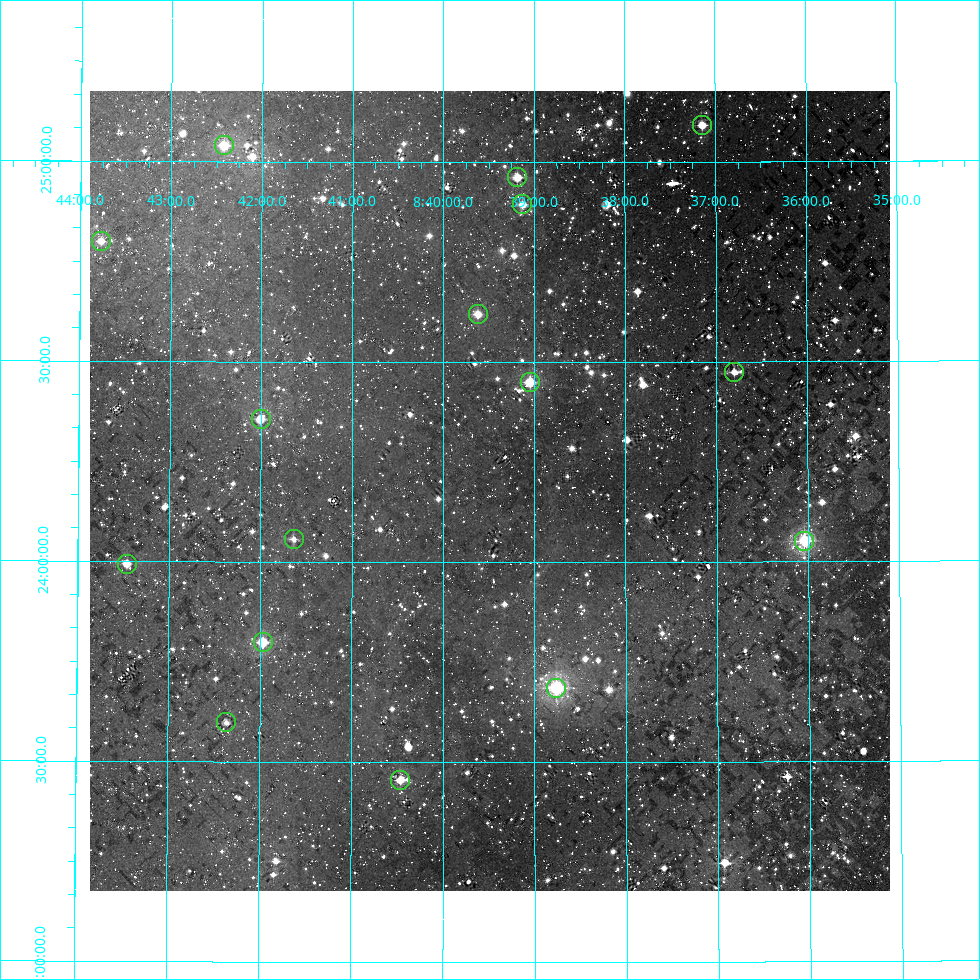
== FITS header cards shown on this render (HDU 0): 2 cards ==
NAXIS1  =                  800
NAXIS2  =                  800

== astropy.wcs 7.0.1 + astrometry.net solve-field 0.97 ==
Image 800 x 800 px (HDU 0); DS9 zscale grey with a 90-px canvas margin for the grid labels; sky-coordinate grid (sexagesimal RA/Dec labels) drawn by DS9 from the SOLVED WCS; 16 Tycho-2 reference stars matched to detected sources circled (green)
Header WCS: RA---AIT/DEC--AIT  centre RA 08:39:29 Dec +24:11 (129.87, +24.18 deg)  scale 9 arcsec/px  FOV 120.0' x 120.0'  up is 0 deg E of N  parity normal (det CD < 0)
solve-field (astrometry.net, Tycho-2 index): SOLVED blind (the header's WCS was not the basis of the solution)
Solved WCS: RA---TAN-SIP/DEC--TAN-SIP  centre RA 08:39:29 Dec +24:11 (129.87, +24.18 deg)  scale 9 arcsec/px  FOV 120.0' x 120.0'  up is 0 deg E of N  parity normal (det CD < 0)
Header WCS and blind solve agree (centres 2.5 arcsec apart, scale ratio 1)
Tycho-2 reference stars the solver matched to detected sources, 16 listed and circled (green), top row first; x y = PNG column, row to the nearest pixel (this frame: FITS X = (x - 90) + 1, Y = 800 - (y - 91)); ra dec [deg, ICRS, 3 dp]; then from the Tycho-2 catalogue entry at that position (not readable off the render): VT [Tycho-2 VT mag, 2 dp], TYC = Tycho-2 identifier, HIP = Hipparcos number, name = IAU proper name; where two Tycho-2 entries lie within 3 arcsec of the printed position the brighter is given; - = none
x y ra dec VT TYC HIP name
702 125 129.286 +25.092 9.02 1945-1798-1 - -
224 145 130.605 +25.041 8.99 1945-1804-1 42724 -
517 177 129.796 +24.962 8.86 1942-1084-1 - -
522 204 129.782 +24.895 9.29 1942-1719-1 - -
101 241 130.941 +24.799 9.18 1942-1152-1 - -
478 314 129.905 +24.620 8.96 1942-2020-1 42479 -
734 372 129.200 +24.475 9.25 1942-1196-1 42248 -
530 382 129.761 +24.450 8.44 1942-2517-1 42423 -
261 419 130.500 +24.357 9.15 1942-2247-1 42684 -
294 539 130.409 +24.057 9.57 1942-1818-1 - -
804 541 129.010 +24.051 6.99 1942-375-1 42184 -
127 564 130.864 +23.993 9.13 1942-2010-1 42816 -
263 642 130.492 +23.799 8.54 1942-1612-1 42681 -
556 688 129.690 +23.686 6.95 1942-1827-1 42403 -
226 722 130.591 +23.598 9.98 1942-1338-1 - -
400 780 130.115 +23.455 9.52 1942-1906-1 - -